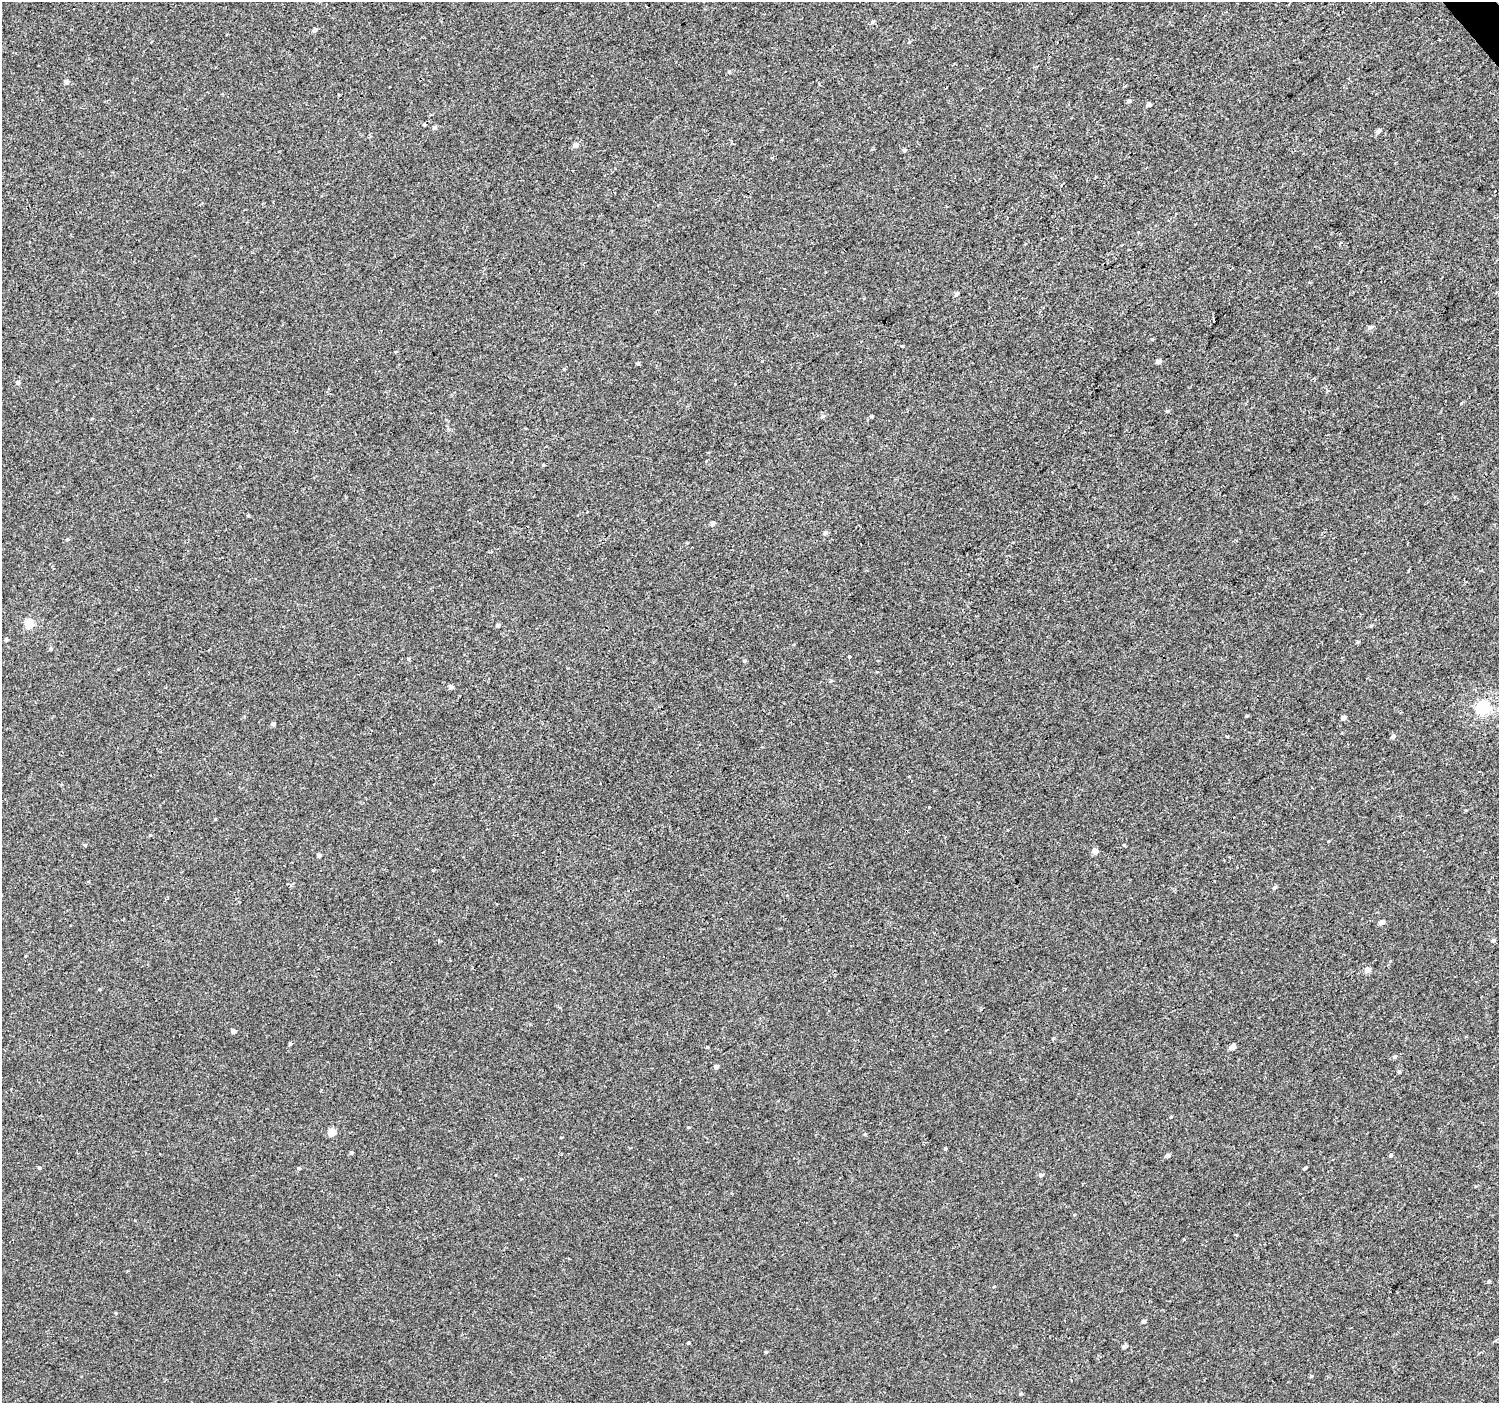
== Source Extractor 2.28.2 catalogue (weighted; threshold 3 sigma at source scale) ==
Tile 10 of 4 x 4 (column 2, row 3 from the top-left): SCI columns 1502-2998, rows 1604-3004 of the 5993 x 5943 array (HDU 1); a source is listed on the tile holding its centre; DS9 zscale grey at full resolution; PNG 1501 x 1405 px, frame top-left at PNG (2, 2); no overlay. Shown black and unused: <1% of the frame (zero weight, under 2 of 3 exposures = <1% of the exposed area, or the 3 px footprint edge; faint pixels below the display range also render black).
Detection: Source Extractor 2.28.2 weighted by HDU 2 'WHT'; one run over the whole footprint, this tile lists its part. Background 3.04e-04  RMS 0.0042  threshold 0.019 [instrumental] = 3 sigma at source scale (4.5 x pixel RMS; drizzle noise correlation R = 1.50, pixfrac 1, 0.0396/0.0396 arcsec/px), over >= 5 px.
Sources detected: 84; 3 cosmic-ray / hot-pixel residue — not listed; the other 81 listed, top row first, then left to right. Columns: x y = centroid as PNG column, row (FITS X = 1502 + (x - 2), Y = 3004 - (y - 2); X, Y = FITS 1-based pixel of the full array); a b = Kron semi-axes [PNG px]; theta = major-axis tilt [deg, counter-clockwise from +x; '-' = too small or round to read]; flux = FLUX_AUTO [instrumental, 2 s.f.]
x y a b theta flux
872 22 6 5 - 0.79
315 30 5 4 - 1.2
152 41 3 3 - 0.43
729 72 5 4 - 0.53
66 82 5 4 - 1.7
1129 101 5 4 - 1
1149 104 5 4 - 1.2
424 124 3 3 - 1.9
434 127 5 5 - 0.95
1378 131 4 4 - 1.6
576 145 5 5 - 2
904 150 5 4 - 0.64
572 171 3 3 - 0.65
1495 191 3 2 - 0.62
1341 243 3 3 - 1.1
956 294 5 4 - 1
1213 320 3 2 - 0.8
1370 327 6 5 - 1.3
395 352 4 3 - 0.35
1158 362 5 4 - 1.5
637 364 4 4 - 0.6
564 369 4 4 - 0.37
18 382 5 5 - 0.93
822 416 6 5 - 0.97
543 465 4 3 - 0.46
248 515 5 3 - 0.4
713 523 5 4 - 1.1
825 533 5 4 - 1.2
29 624 5 5 - 18
498 625 5 4 - 0.72
6 640 4 4 - 0.79
1357 642 5 4 - 0.5
50 649 4 4 - 0.66
849 657 3 3 - 1.6
409 659 5 3 - 0.45
744 661 5 4 - 0.52
831 681 5 3 - 0.41
451 687 5 4 - 1.3
1483 708 6 6 - 68
1343 718 5 4 - 1.3
273 724 5 4 - 0.96
1227 736 4 3 - 0.71
1393 736 6 5 - 1.2
909 777 3 2 - 0.38
929 807 2 2 - 0.52
150 835 4 4 - 0.36
85 845 5 4 - 0.55
1095 851 5 4 - 3.4
319 856 5 4 - 1.1
1274 888 6 4 54 0.8
1382 922 6 4 29 1.9
1493 941 5 4 - 0.92
1367 970 5 4 - 3.3
233 1031 4 4 - 2.1
1053 1038 5 3 - 0.4
290 1044 4 4 - 0.72
707 1047 4 3 - 0.36
1232 1047 5 4 - 3.1
1395 1057 5 4 - 0.77
716 1067 5 4 - 1
1399 1072 4 4 - 0.61
689 1127 4 3 - 0.37
332 1132 5 5 - 7.7
865 1134 5 3 - 0.39
945 1149 4 3 - 0.54
351 1153 4 4 - 0.8
1391 1155 5 4 - 0.73
1168 1156 5 4 - 1
39 1168 5 4 - 0.62
299 1168 4 4 - 0.65
1305 1168 4 3 - 0.68
1041 1175 6 5 - 0.95
1489 1281 4 4 - 0.5
994 1287 4 3 - 0.37
116 1313 4 3 - 0.31
1144 1321 4 4 - 1
688 1343 3 3 - 0.5
1125 1346 5 4 - 1.4
766 1352 4 4 - 0.52
1311 1376 4 3 - 0.41
1020 1394 5 4 - 0.56
Unlisted compact peaks at least as high as the median listed source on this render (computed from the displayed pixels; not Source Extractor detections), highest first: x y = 1167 411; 1152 339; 902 346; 1171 1117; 1246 716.